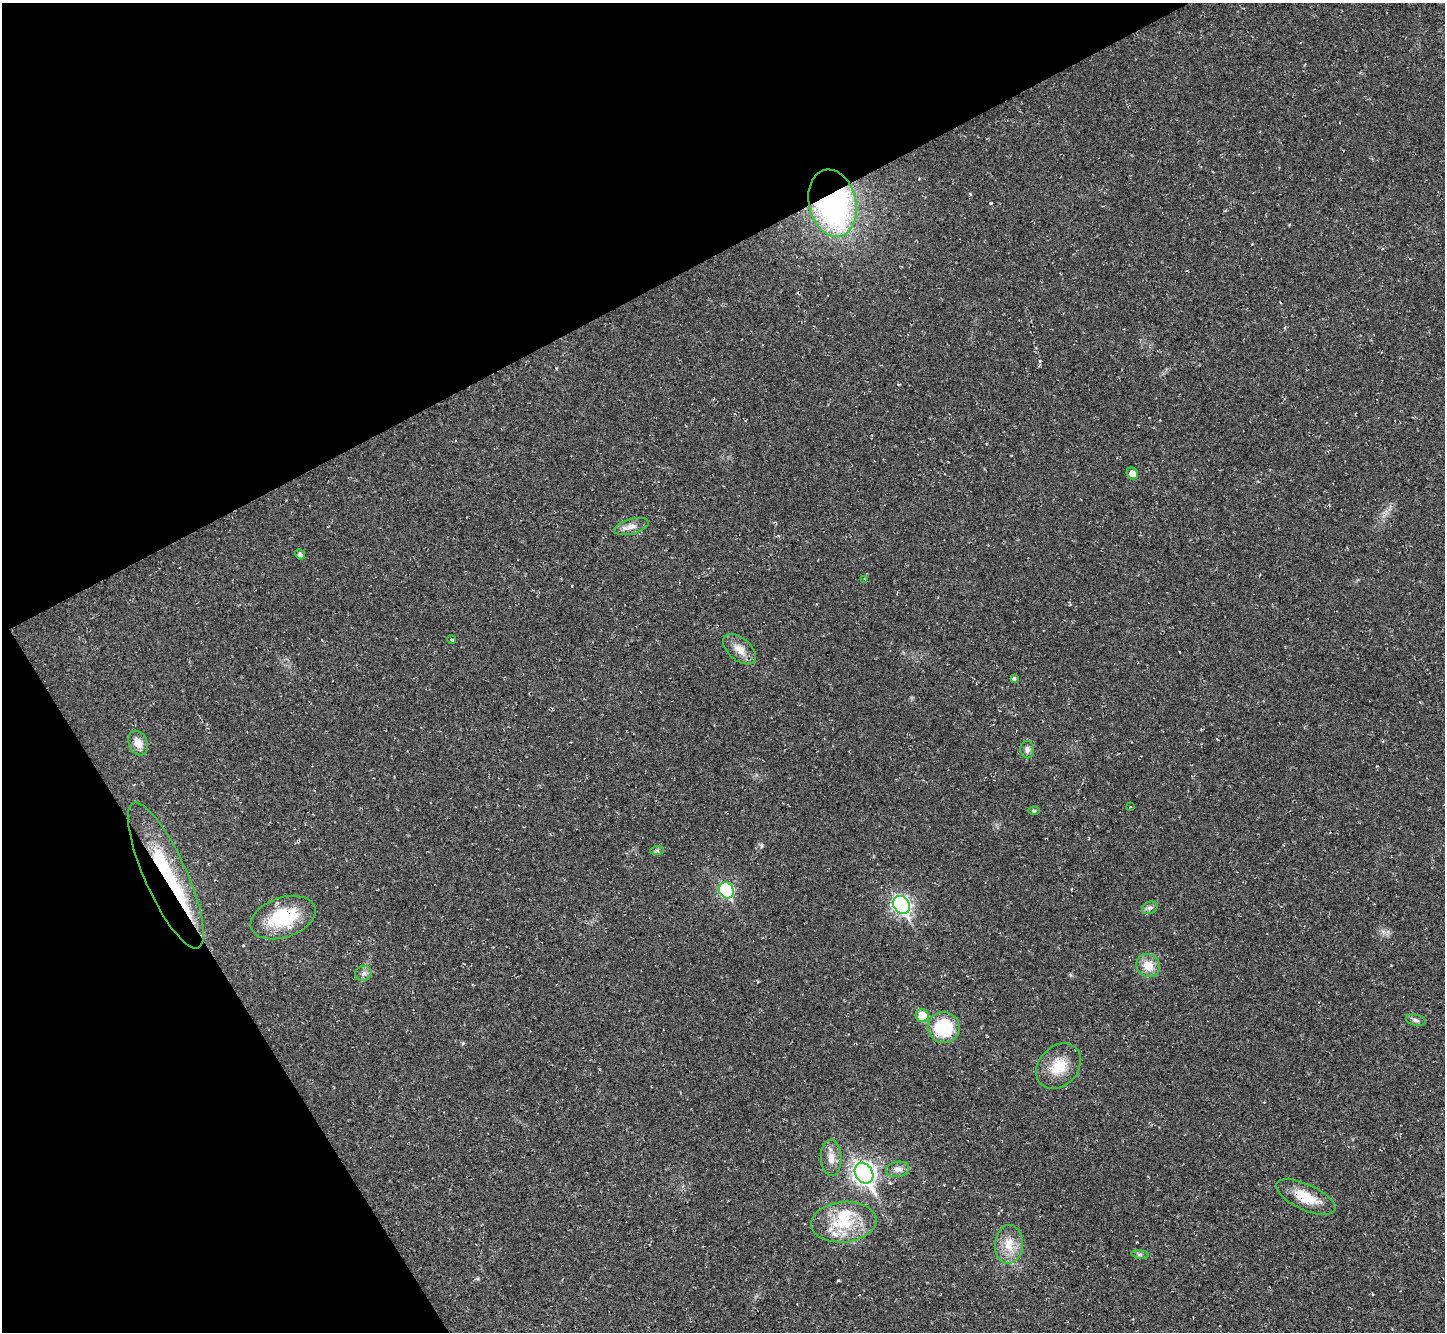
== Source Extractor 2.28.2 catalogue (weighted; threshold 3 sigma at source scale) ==
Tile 5 of 4 x 4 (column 1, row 2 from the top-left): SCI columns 1-1443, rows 2950-4279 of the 5772 x 5763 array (HDU 1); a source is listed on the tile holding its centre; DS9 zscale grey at full resolution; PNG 1447 x 1334 px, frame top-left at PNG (2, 3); each listed source drawn as its Kron ellipse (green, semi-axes under 4 px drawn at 4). Shown black and unused: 28% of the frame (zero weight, under 2 of 3 exposures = <1% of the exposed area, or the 3 px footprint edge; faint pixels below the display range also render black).
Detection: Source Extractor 2.28.2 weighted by HDU 2 'WHT'; one run over the whole footprint, this tile lists its part. Background 0.045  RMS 0.0066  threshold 0.0299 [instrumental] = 3 sigma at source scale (4.5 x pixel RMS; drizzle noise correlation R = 1.50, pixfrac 1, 0.05/0.05 arcsec/px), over >= 5 px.
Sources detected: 36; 1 inside a brighter object's white glare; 2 cosmic-ray / hot-pixel residue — neither listed nor drawn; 2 inside a brighter listed object's ellipse — not listed separately; the other 31 listed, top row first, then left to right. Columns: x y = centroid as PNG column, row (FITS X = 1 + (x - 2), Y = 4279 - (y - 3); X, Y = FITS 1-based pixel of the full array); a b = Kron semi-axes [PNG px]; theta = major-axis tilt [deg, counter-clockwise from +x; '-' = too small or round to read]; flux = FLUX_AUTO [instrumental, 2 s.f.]
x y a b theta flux
832 203 34 23 -76 200
1132 474 6 5 - 5.2
631 526 18 7 16 4.7
300 554 5 4 - 2.1
865 579 3 3 - 0.46
452 639 4 3 - 0.84
740 649 19 11 -40 7.2
1014 679 4 4 - 1.5
138 743 13 9 -67 7.4
1027 750 8 7 - 2.3
1130 807 2 2 - 0.57
1034 811 6 3 0 0.81
657 851 7 4 1 1.1
166 875 79 21 -66 72
726 890 8 7 - 74
901 905 9 7 -57 170
1150 908 8 6 20 1.9
283 918 33 20 19 37
1148 966 12 11 - 9.5
363 973 8 7 - 2.4
922 1015 7 6 - 15
1416 1020 10 5 -12 1.9
944 1027 16 15 - 37
1058 1066 25 19 47 17
831 1158 18 10 -87 6.3
898 1169 12 7 9 3.6
864 1173 11 8 -58 340
1306 1197 32 13 -25 19
844 1222 33 20 5 29
1009 1244 19 14 86 12
1140 1254 8 4 -8 1.5
Overlapping masked pixels (flux is a lower limit): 2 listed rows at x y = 832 203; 166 875
Unlisted compact peaks at least as high as the median listed source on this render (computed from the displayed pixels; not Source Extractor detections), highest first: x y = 991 203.